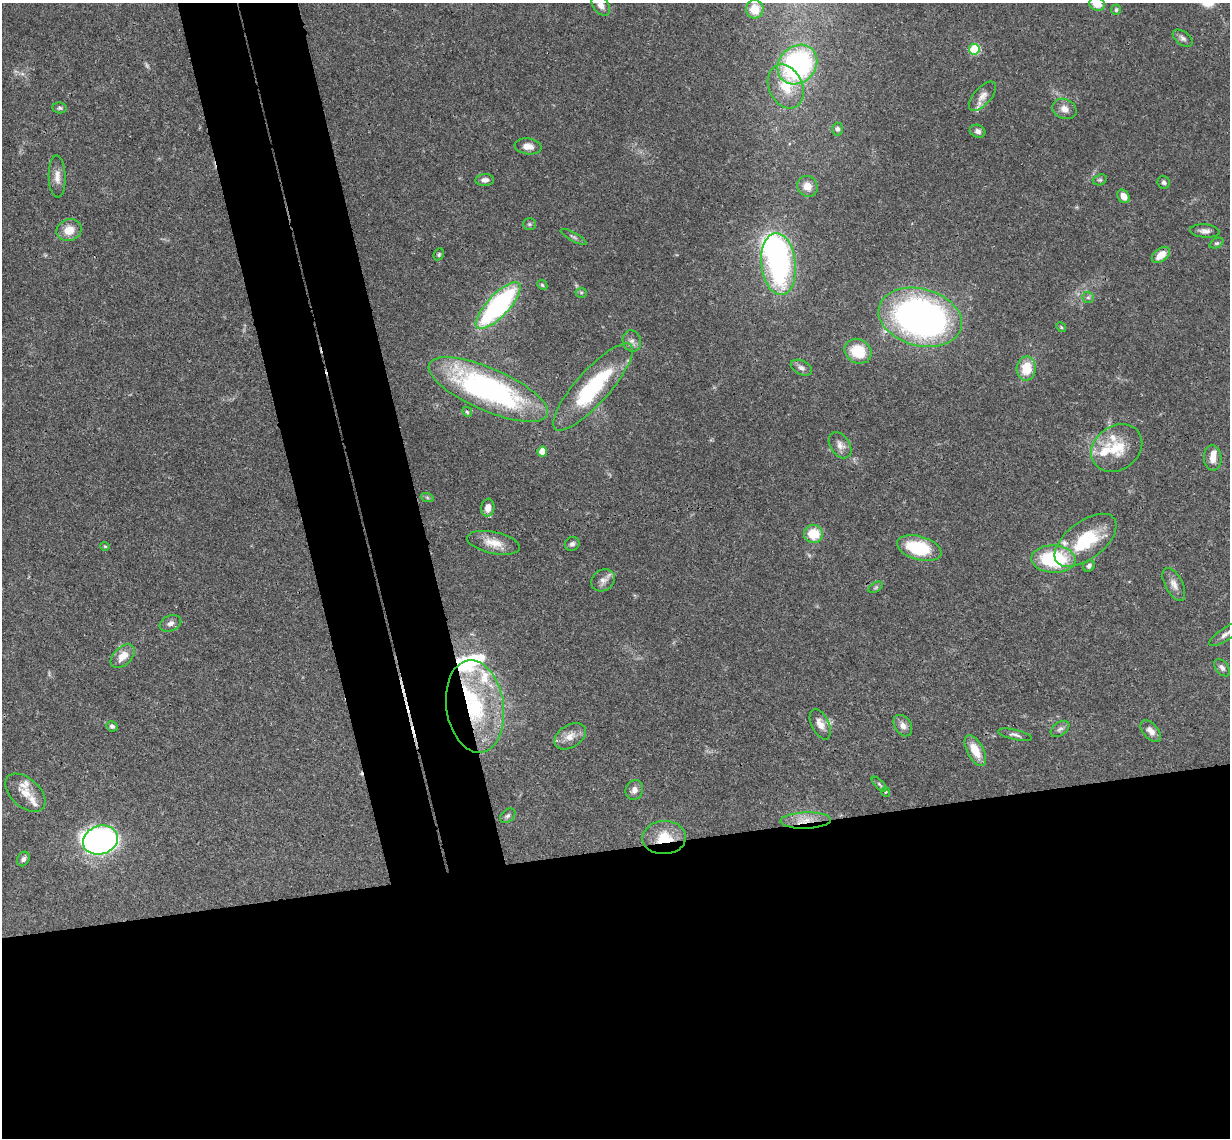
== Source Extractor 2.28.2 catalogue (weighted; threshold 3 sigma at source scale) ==
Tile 15 of 4 x 4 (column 3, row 4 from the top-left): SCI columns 2515-3742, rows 266-1401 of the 5027 x 4964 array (HDU 1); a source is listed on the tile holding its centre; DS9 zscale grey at full resolution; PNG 1232 x 1140 px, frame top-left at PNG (2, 3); each listed source drawn as its Kron ellipse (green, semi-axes under 4 px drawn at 4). Shown black and unused: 33% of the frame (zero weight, under 3 of 4 exposures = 6% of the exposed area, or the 3 px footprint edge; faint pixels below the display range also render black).
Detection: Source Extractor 2.28.2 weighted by HDU 2 'WHT'; one run over the whole footprint, this tile lists its part. Background 0.0431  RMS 0.0028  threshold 0.0128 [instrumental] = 3 sigma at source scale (4.5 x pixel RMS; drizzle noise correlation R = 1.50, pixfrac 1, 0.05/0.05 arcsec/px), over >= 5 px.
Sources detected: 95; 1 too faint to see at this stretch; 2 inside a brighter object's white glare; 1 cosmic-ray / hot-pixel residue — neither listed nor drawn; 11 inside a brighter listed object's ellipse — not listed separately; the other 80 listed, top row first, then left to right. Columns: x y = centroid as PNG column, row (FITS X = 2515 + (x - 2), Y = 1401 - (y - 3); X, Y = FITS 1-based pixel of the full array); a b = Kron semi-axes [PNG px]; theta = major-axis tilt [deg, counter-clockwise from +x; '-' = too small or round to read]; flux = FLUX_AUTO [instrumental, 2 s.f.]
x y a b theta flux
1097 4 8 6 -21 3.1
601 5 12 7 -56 2.2
755 9 9 8 - 4.7
1116 10 5 4 - 0.53
1183 38 11 6 -36 1
974 49 5 5 - 20
797 65 21 18 45 53
786 87 23 17 -65 7.3
982 96 18 8 49 2.1
60 108 7 5 -7 0.56
1064 109 12 9 -25 2.2
838 129 6 5 - 0.68
978 131 8 6 -21 0.97
528 146 13 8 -8 2.3
57 177 21 8 -88 2.4
485 180 9 6 3 1.3
1100 180 7 5 18 0.51
1164 182 6 6 - 0.76
807 186 11 10 - 2.7
1124 196 7 5 -54 2.6
529 224 6 5 - 0.51
69 230 13 11 23 4
1205 231 15 6 -5 1.5
573 237 14 4 -28 0.75
1216 243 7 4 25 0.49
439 254 6 5 - 0.46
1161 255 10 6 38 3.2
779 264 31 17 -84 53
542 285 6 4 -44 0.45
581 293 5 5 - 0.41
1088 297 6 5 - 0.64
498 306 30 11 47 52
920 317 42 28 -15 120
1061 327 5 4 - 0.34
632 341 11 9 -72 1.5
858 351 14 12 -31 8.8
801 368 11 7 -26 1.2
1026 368 12 9 86 7
593 387 56 16 48 28
488 390 64 21 -23 74
467 412 6 4 -45 0.41
840 445 14 9 -56 2
1117 448 27 22 36 9.8
542 451 5 4 - 3.4
1213 458 12 9 -85 2.4
427 497 7 4 -19 0.42
488 508 9 6 82 2.1
813 534 9 9 - 6.7
1086 540 36 19 37 16
493 543 27 11 -12 4.5
572 544 7 7 - 0.9
105 546 5 4 - 0.31
919 548 23 11 -16 16
1053 559 22 13 -3 22
1089 566 6 5 - 0.85
603 580 12 10 34 1.8
1174 584 18 8 -62 2.2
876 587 8 4 31 0.52
170 623 11 8 22 1.3
1225 634 19 6 34 1.6
123 656 14 9 45 3.7
1222 668 10 6 -51 1.1
475 706 46 28 -81 31
820 724 16 8 -65 2.7
112 726 5 5 - 0.86
903 726 11 8 -57 1.7
1060 729 10 6 36 0.92
1151 731 13 7 -49 1.9
1015 735 17 5 -13 1
570 736 17 11 33 2.9
975 750 17 8 -62 5.3
879 784 10 4 -45 0.54
634 790 10 8 67 1.6
886 792 5 4 - 0.3
25 793 24 14 -42 4.4
508 816 9 6 39 0.75
806 821 25 8 2 4.5
664 838 22 16 2 8.1
100 840 18 14 18 120
23 859 7 6 - 0.97
Overlapping masked pixels (flux is a lower limit): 4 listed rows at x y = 498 306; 475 706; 806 821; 664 838
Isophote crosses this tile's border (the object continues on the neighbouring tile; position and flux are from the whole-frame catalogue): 3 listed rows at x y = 1097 4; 601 5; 1225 634